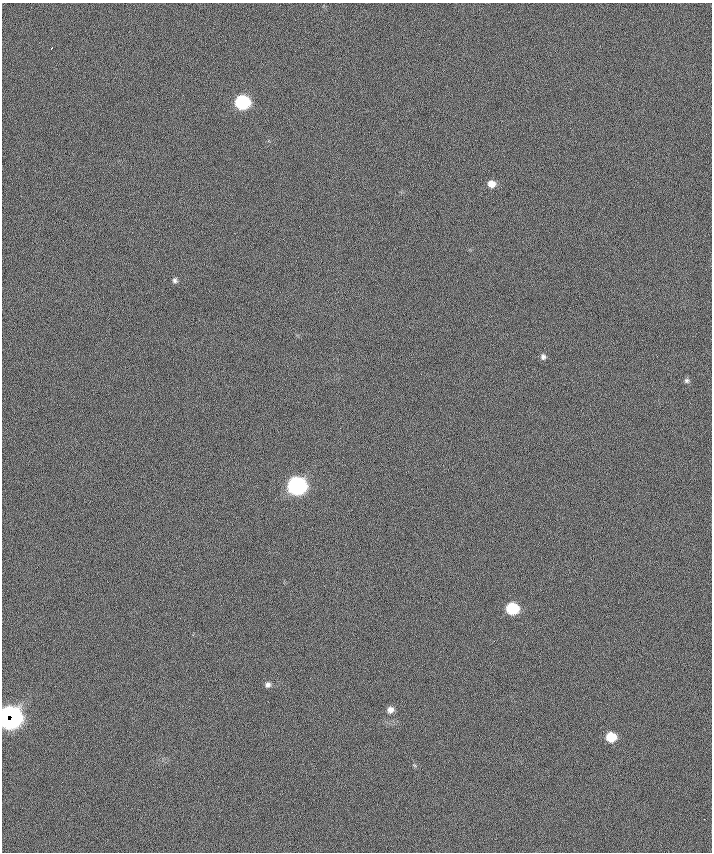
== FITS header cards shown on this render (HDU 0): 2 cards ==
NAXIS1  =                  710 /
NAXIS2  =                  850 /

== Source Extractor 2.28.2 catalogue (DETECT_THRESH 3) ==
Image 710 x 850 px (HDU 0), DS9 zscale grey, 1 PNG px = 1 image px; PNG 714 x 854 px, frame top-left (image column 1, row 850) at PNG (2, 3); no overlay
Background -0.137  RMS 19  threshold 56.3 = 3 sigma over >= 5 px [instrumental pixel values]
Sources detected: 13; all 13 listed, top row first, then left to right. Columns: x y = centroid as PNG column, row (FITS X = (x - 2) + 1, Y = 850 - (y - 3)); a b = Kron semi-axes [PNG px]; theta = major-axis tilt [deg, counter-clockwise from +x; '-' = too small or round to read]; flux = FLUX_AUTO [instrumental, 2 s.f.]
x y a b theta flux
51 48 3 2 - 1900
242 102 9 8 - 160000
491 184 7 7 - 11000
175 280 6 6 - 3200
543 357 7 6 - 4000
686 380 7 7 - 2900
297 486 9 8 - 520000
512 608 8 7 - 80000
268 685 7 7 - 4300
390 710 7 7 - 7200
10 717 13 12 - 790000
611 737 7 7 - 35000
704 819 2 2 - 1700
At the frame edge (FLAGS 8, measured only in part): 1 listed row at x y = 10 717